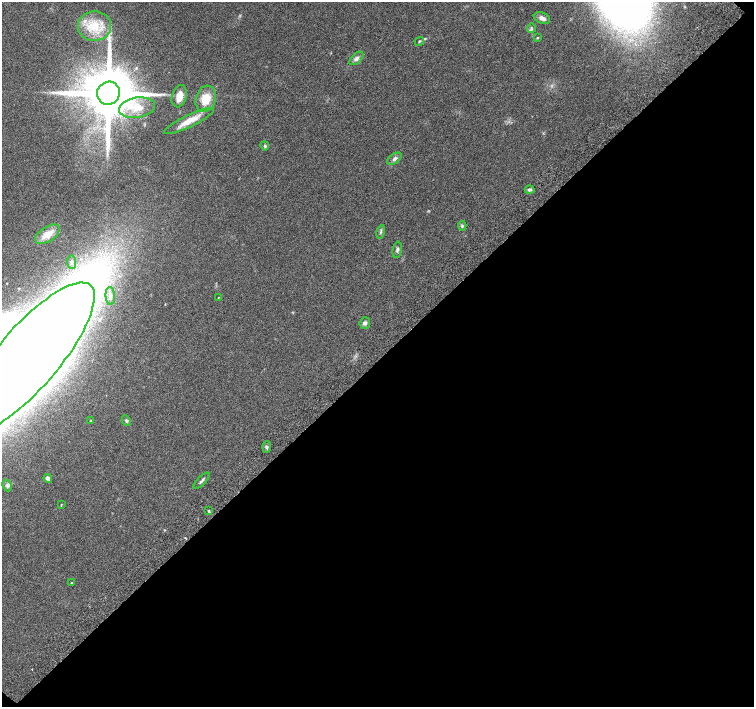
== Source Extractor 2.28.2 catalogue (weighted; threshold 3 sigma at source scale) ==
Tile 15 of 4 x 4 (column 3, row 4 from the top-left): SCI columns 3055-4557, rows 262-1671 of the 6097 x 6093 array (HDU 1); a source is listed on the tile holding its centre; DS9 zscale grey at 2 x 2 block average (1 PNG px = mean of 2 x 2 image px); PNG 756 x 709 px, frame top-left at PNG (2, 2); each listed source drawn as its Kron ellipse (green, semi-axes under 4 px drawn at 4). Shown black and unused: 49% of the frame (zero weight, under 5 of 9 exposures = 3% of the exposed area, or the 3 px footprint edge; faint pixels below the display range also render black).
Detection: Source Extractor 2.28.2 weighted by HDU 2 'WHT'; one run over the whole footprint, this tile lists its part. Background 0.0304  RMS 0.0022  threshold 0.00916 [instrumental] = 3 sigma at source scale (4.09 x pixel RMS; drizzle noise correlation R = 1.36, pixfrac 0.8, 0.0396/0.0396 arcsec/px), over >= 5 px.
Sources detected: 33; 1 cosmic-ray / hot-pixel residue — neither listed nor drawn; the other 32 listed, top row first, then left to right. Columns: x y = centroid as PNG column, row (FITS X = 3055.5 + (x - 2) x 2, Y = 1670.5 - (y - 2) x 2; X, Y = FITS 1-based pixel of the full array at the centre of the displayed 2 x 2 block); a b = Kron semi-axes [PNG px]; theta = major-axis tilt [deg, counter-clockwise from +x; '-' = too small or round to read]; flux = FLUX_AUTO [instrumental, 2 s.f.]
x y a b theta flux
542 18 8 5 -20 2.4
95 26 16 14 0 13
531 28 5 3 - 0.8
537 37 4 2 - 0.37
419 41 5 3 - 0.54
356 58 8 5 43 1.5
108 93 12 11 - 4400
179 96 11 7 75 5.2
206 99 13 10 73 9.1
137 108 18 10 9 8.6
189 121 27 6 26 7.3
265 146 4 4 - 0.67
394 159 8 4 36 1.7
530 190 5 4 - 1.2
462 226 5 3 - 0.73
381 232 7 3 77 0.86
47 234 14 7 33 5.8
397 250 8 4 78 1.2
72 262 7 4 -83 1.2
110 296 9 4 -87 1.9
218 298 3 2 - 0.26
365 323 6 5 - 1.4
27 358 96 30 49 3900
91 420 3 3 - 0.36
126 421 5 4 - 0.81
267 447 6 3 85 0.87
48 478 4 4 - 1.7
202 481 10 3 46 1.1
7 485 6 4 -64 1.1
61 505 3 2 - 0.36
208 511 4 2 - 0.52
71 583 3 2 - 0.42
Isophote crosses this tile's border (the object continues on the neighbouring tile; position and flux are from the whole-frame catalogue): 1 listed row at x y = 27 358